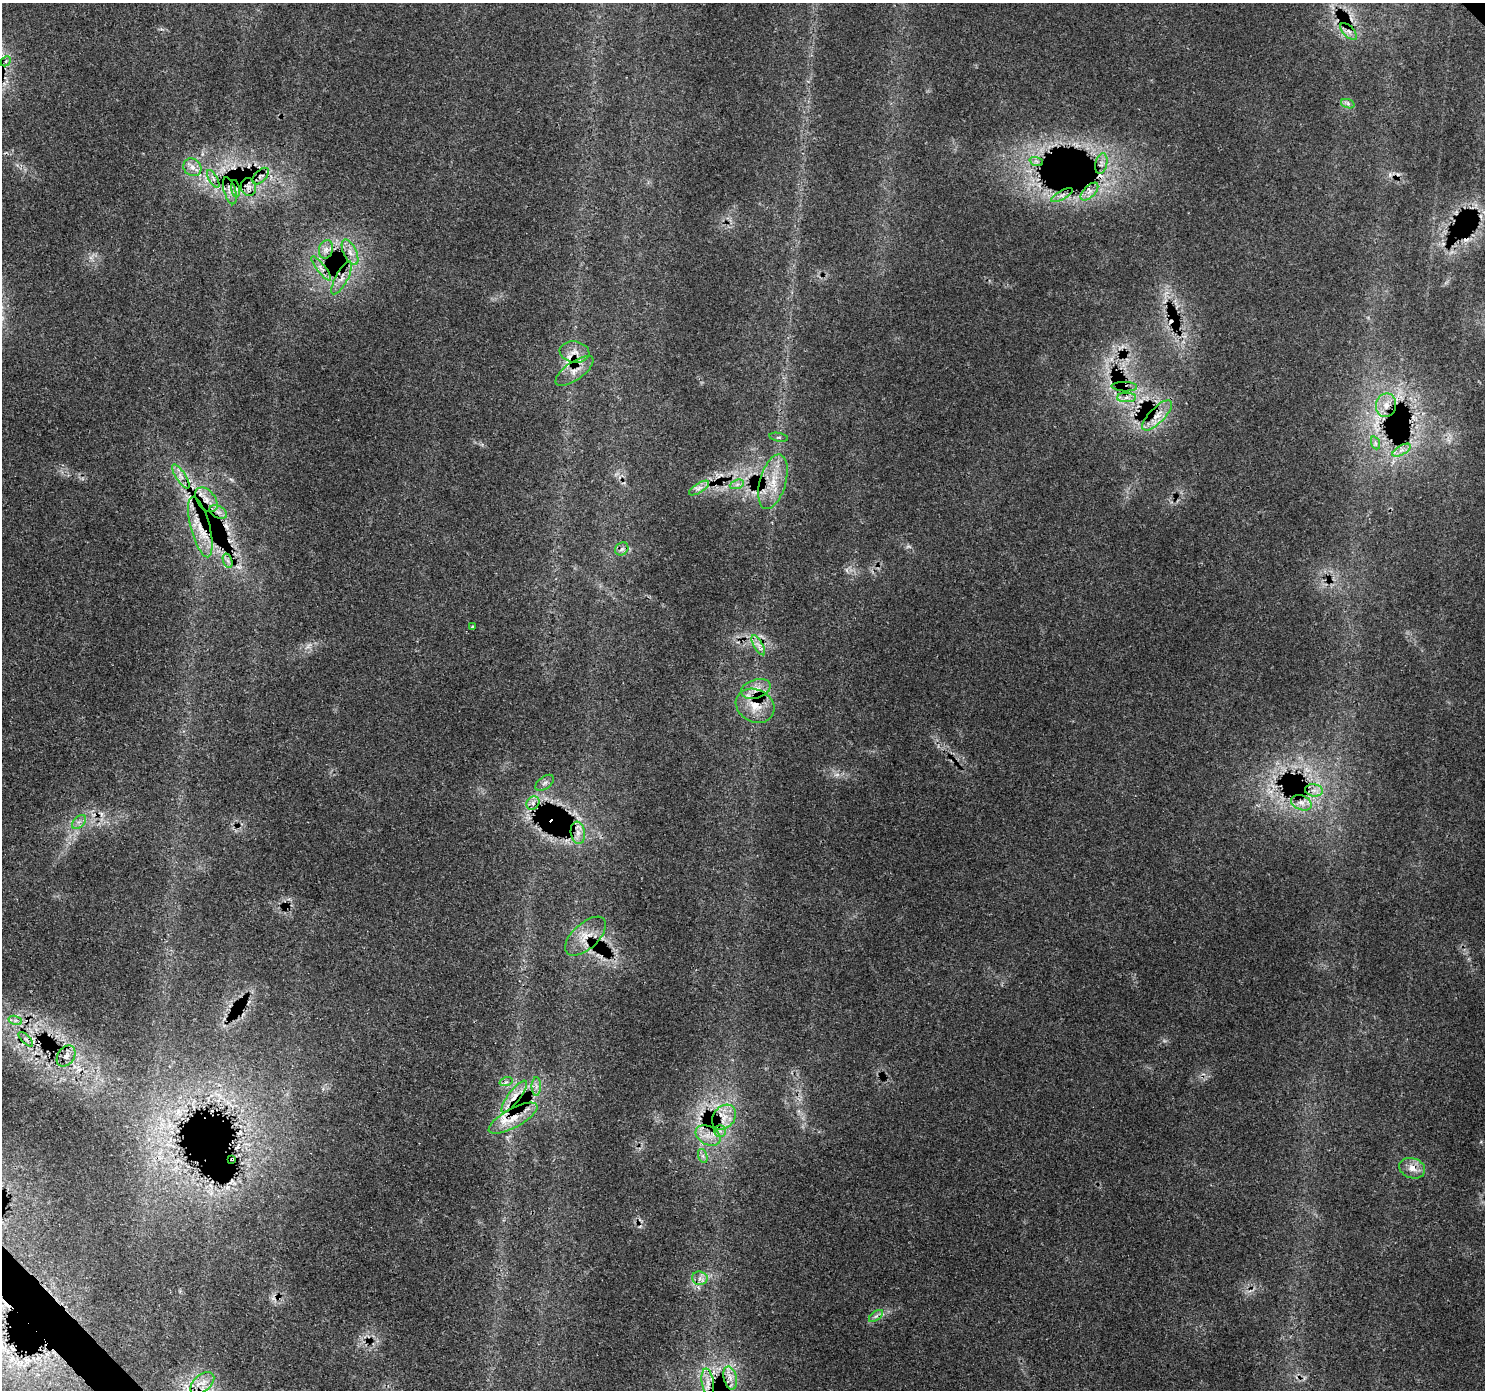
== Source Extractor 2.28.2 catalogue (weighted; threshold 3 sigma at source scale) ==
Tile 7 of 4 x 4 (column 3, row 2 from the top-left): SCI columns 3056-4538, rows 3006-4393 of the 6114 x 6074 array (HDU 1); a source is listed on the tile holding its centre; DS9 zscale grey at full resolution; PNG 1487 x 1392 px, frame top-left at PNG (2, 3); each listed source drawn as its Kron ellipse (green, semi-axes under 4 px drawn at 4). Shown black and unused: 1% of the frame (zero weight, under 3 of 4 exposures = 8% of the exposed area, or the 3 px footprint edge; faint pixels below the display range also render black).
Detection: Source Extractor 2.28.2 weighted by HDU 2 'WHT'; one run over the whole footprint, this tile lists its part. Background 0.126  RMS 0.0044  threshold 0.0197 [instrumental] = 3 sigma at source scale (4.5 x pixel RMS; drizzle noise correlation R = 1.50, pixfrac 1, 0.0396/0.0396 arcsec/px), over >= 5 px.
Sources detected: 78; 10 cosmic-ray / hot-pixel residue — neither listed nor drawn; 4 inside a brighter listed object's ellipse — not listed separately; the other 64 listed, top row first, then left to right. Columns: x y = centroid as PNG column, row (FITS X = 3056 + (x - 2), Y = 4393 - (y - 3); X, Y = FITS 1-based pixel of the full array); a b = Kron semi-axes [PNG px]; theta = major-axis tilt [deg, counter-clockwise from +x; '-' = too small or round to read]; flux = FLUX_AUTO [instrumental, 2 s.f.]
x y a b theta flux
1349 32 11 5 -45 1.9
6 61 6 4 46 0.8
1348 104 7 4 -19 1.1
1036 161 7 4 -18 1.1
1101 164 10 6 77 2.2
192 167 9 8 - 3
261 176 10 5 46 1.7
213 179 10 4 -61 1.4
248 187 9 7 -75 2.5
235 189 9 4 -81 1.6
230 191 14 6 -73 2.9
1089 192 11 5 45 2.4
1062 195 12 4 30 1.8
326 249 9 7 75 2.4
350 252 14 6 -64 3.4
321 268 15 4 -52 2
342 278 18 6 62 3.7
575 352 15 10 -9 4.6
575 371 22 9 35 5.3
1124 387 13 4 -2 1.8
1126 398 9 4 1 1.8
1386 405 12 10 79 4.8
1157 415 19 7 46 5.3
779 437 9 3 -11 0.64
1376 443 7 4 -69 0.94
1402 450 10 4 31 1.9
181 476 14 5 -57 2.6
773 482 28 13 74 12
737 484 7 4 19 1.2
699 488 11 4 32 1.8
206 500 14 9 -51 5.2
218 512 9 6 -24 2.3
200 527 31 9 -75 12
622 549 7 6 - 1.6
228 561 7 4 -71 1.4
472 627 4 3 - 0.69
758 645 11 4 -60 2.2
756 689 15 9 17 5.2
755 706 20 16 -27 10
545 783 10 6 38 1.7
1314 790 9 6 -7 2.3
533 803 7 6 - 1.7
1301 803 11 7 -23 3
79 822 8 5 44 1.5
578 833 11 7 -81 3.2
586 936 25 13 42 8.1
15 1020 7 4 -18 1.2
26 1039 9 3 -45 1.1
66 1056 11 8 53 3.2
506 1082 6 4 17 0.87
536 1087 9 5 90 1.8
514 1096 19 6 53 5.3
724 1117 14 10 51 5.6
513 1118 27 9 28 9.3
720 1131 6 6 - 1.7
708 1135 13 9 -29 4.7
703 1156 7 4 -71 1.2
232 1159 3 2 - 0.47
1412 1168 13 10 -19 4.2
700 1278 8 6 -6 2.1
876 1316 8 4 36 1.3
730 1378 12 6 -76 3.3
708 1382 14 6 -80 3.9
202 1383 14 8 41 4.1
Overlapping masked pixels (flux is a lower limit): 25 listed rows (the first 20) at x y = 1349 32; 1036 161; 261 176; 235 189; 230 191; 342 278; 575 371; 1124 387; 1386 405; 1157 415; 773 482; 699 488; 206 500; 218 512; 200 527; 228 561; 755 706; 533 803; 586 936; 514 1096
Unlisted compact peaks at least as high as the median listed source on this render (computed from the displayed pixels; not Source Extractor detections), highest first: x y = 908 546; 846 570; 230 479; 1111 359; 482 444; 323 1089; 938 746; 91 258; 307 647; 799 1111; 180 1291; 702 382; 838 774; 17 165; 1448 440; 1368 317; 699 1288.